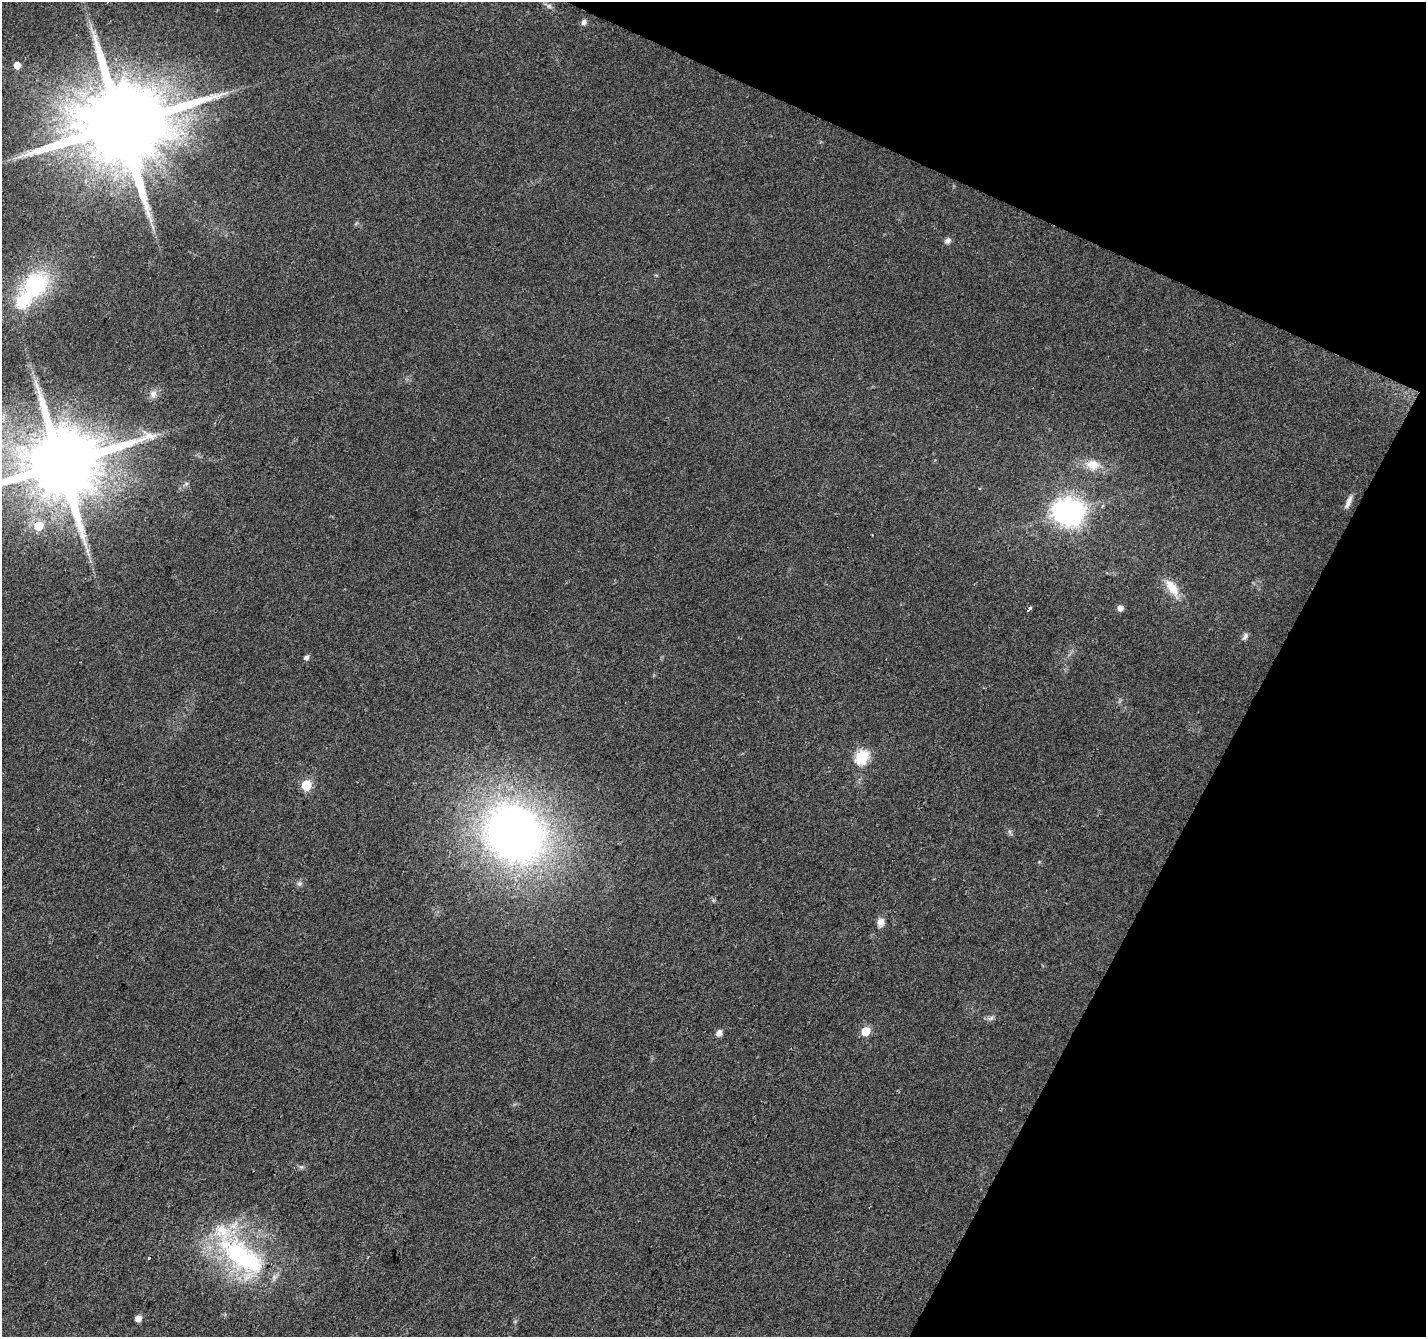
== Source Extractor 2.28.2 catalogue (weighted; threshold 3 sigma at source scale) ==
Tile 8 of 4 x 4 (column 4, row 2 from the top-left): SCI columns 4278-5701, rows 2939-4273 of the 5701 x 5810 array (HDU 1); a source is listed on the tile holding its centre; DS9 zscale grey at full resolution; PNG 1428 x 1339 px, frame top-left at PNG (2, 2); no overlay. Shown black and unused: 22% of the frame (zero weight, under 2 of 3 exposures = <1% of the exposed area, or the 3 px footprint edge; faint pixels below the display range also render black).
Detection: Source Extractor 2.28.2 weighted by HDU 2 'WHT'; one run over the whole footprint, this tile lists its part. Background 0.0488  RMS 0.0058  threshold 0.0262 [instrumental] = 3 sigma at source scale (4.5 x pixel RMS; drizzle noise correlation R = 1.50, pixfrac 1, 0.0396/0.0396 arcsec/px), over >= 5 px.
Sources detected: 37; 1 inside a brighter object's white glare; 1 cosmic-ray / hot-pixel residue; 1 long thin detection or spike segment (spike, bleed or trail) — not listed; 2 inside a brighter listed object's ellipse — not listed separately; the other 32 listed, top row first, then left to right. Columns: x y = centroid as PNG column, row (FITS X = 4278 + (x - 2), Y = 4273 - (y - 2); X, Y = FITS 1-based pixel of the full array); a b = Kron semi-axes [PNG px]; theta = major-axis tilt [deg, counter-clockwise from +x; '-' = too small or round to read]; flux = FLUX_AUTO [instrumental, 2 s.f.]
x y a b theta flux
549 6 6 6 - 1.4
584 22 8 7 - 1.9
93 32 8 5 -45 1.9
17 65 6 5 - 5.8
121 125 25 21 44 13000
947 241 9 7 47 2.1
35 285 31 24 45 57
153 394 11 9 76 3.3
61 464 21 18 38 8800
1093 465 17 12 -10 9.4
1348 502 19 6 67 3.5
1102 506 5 4 - 1.1
1072 512 9 7 75 390
39 526 6 6 - 17
1172 588 25 10 -56 11
1120 608 5 5 - 3.8
1245 636 11 6 58 2
306 657 5 5 - 2.2
862 757 7 6 - 71
306 785 6 6 - 28
1010 832 10 3 -61 1.1
514 833 52 44 -40 420
299 884 7 7 - 1.6
713 900 6 4 -72 0.8
881 922 10 9 - 3.8
991 1018 10 5 27 1.6
866 1031 6 5 - 21
719 1033 5 5 - 4.2
301 1167 6 6 - 1.2
242 1256 77 36 -40 99
149 1258 3 3 - 6.5
138 1318 5 4 - 5.9
Overlapping masked pixels (flux is a lower limit): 1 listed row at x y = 121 125
Isophote crosses this tile's border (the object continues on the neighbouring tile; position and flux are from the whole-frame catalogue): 1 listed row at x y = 61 464